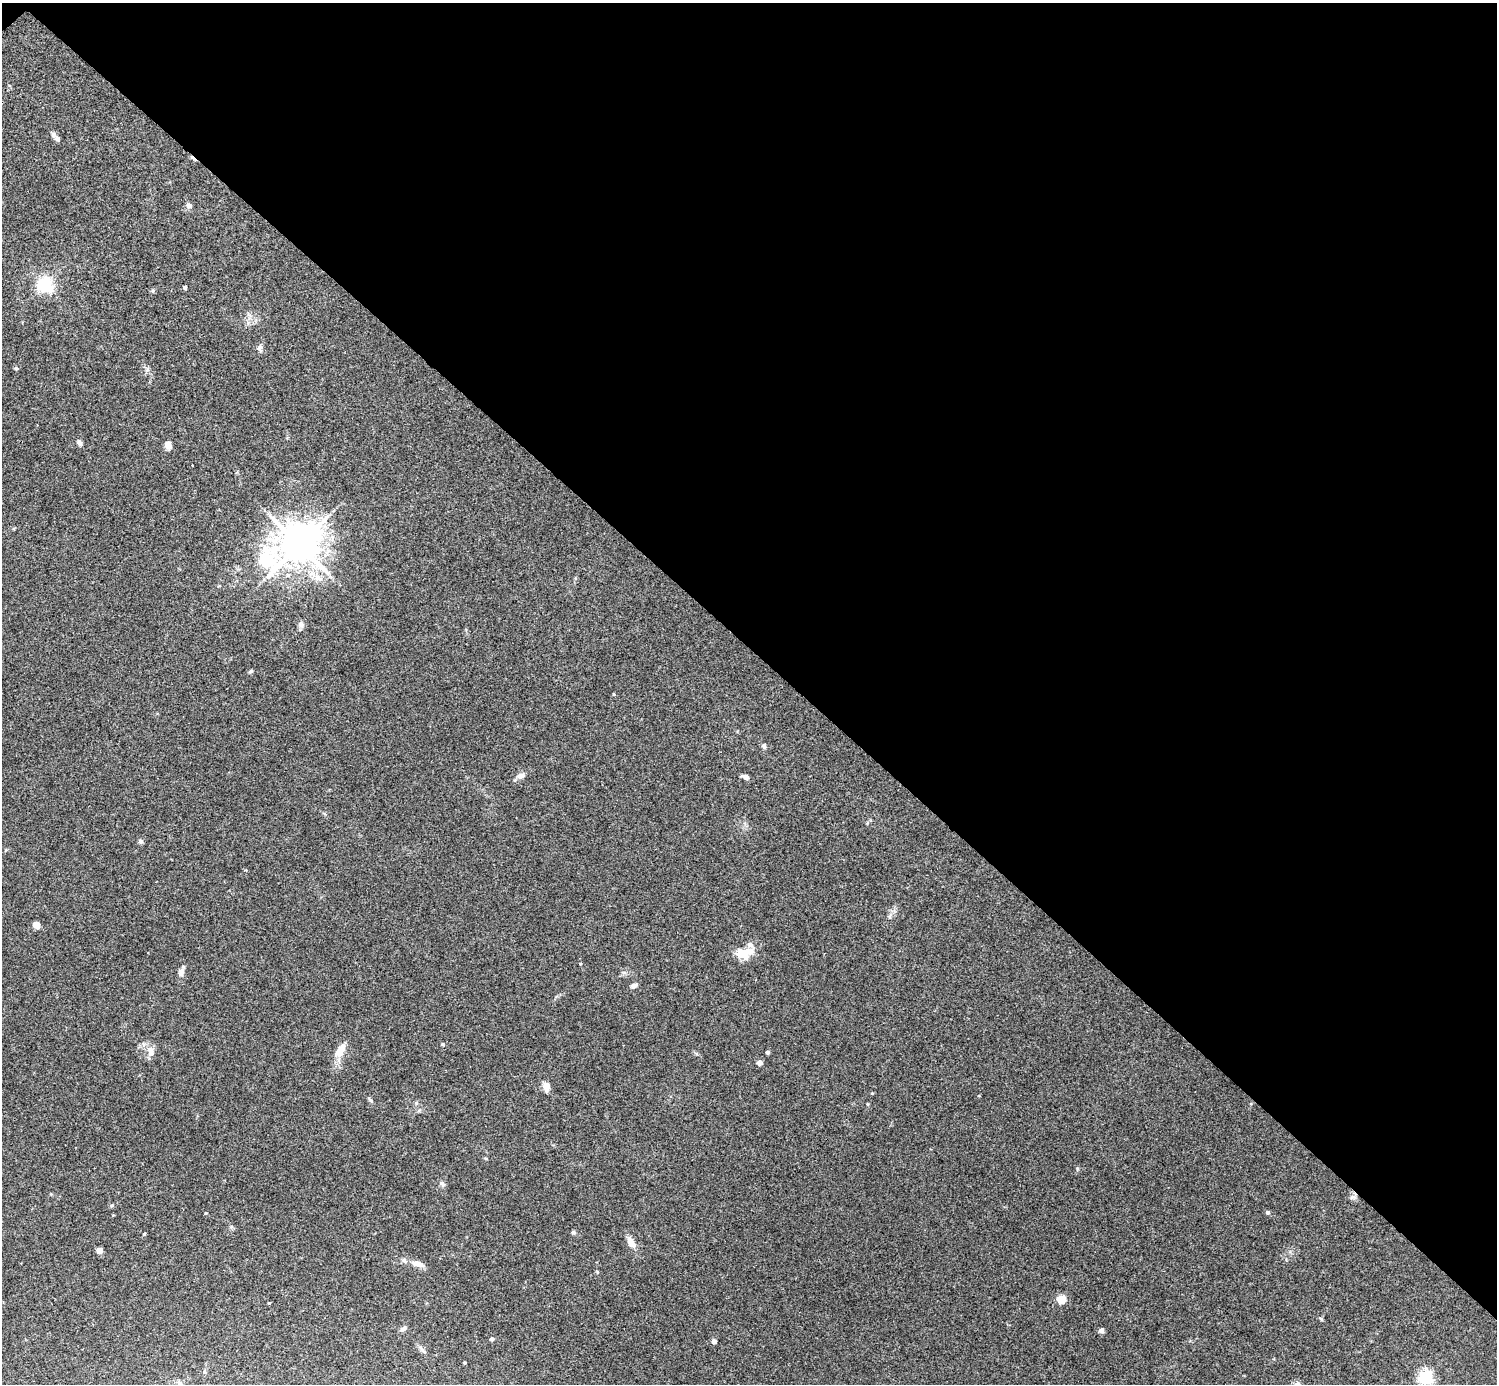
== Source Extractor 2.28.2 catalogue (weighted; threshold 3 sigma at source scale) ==
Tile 3 of 4 x 4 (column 3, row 1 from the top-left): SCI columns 2991-4485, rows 4304-5685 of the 5985 x 5985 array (HDU 1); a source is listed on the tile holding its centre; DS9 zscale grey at full resolution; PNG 1499 x 1386 px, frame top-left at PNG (2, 3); no overlay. Shown black and unused: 47% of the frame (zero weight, under 3 of 4 exposures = <1% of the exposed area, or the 3 px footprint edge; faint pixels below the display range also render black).
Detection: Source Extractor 2.28.2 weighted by HDU 2 'WHT'; one run over the whole footprint, this tile lists its part. Background 0.0348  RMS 0.0047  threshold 0.0211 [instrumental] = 3 sigma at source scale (4.5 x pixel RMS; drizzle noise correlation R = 1.50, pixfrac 1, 0.05/0.05 arcsec/px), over >= 5 px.
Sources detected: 61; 1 inside a brighter object's white glare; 1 cosmic-ray / hot-pixel residue — not listed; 3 inside a brighter listed object's ellipse — not listed separately; the other 56 listed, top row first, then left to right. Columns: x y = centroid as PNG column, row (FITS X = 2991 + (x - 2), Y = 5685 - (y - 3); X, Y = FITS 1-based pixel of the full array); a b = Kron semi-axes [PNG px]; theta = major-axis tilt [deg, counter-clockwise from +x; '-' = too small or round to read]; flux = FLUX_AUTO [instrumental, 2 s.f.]
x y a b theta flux
53 135 8 7 - 1.4
189 206 7 7 - 1.6
45 284 6 6 - 130
185 287 4 4 - 0.93
153 290 6 4 20 0.61
249 315 10 3 -50 0.98
260 348 11 6 -85 1.5
16 368 5 4 - 0.57
79 442 8 6 -49 1.2
168 446 9 7 -62 2.6
299 545 14 13 - 1200
266 560 10 8 81 52
318 578 14 9 -21 4.2
301 625 9 7 -45 1.5
251 671 5 4 - 0.72
614 694 4 3 - 0.36
764 746 7 5 -70 1.2
521 775 11 7 11 2.5
745 777 8 5 -20 1.7
141 841 6 5 - 1.2
890 916 7 4 71 0.85
36 925 5 5 - 4.8
742 952 19 13 -19 7.6
181 972 10 7 81 2.2
634 985 7 5 27 1.8
442 1044 4 4 - 0.47
340 1050 22 10 58 6
150 1052 17 10 -77 3.5
767 1052 4 4 - 1.1
759 1063 5 4 - 3
546 1086 9 7 -85 3.6
370 1100 8 4 -39 0.77
867 1104 5 3 - 0.44
1077 1168 5 3 - 0.46
442 1184 10 6 -32 1.2
1352 1197 9 5 25 1.3
112 1205 5 5 - 0.76
1268 1212 5 5 - 0.9
206 1213 4 3 - 0.38
573 1232 5 4 - 0.92
144 1234 4 3 - 0.48
631 1243 14 7 -55 4.4
99 1251 5 4 - 3.1
417 1264 17 7 -16 3.7
1061 1299 5 5 - 19
269 1303 3 3 - 0.42
1321 1319 5 4 - 0.62
403 1329 9 5 32 1.3
1101 1331 5 4 - 2.2
492 1339 4 4 - 1.2
714 1341 4 4 - 2.2
422 1350 17 4 -47 1.5
464 1363 3 3 - 0.49
1425 1377 6 5 - 99
179 1383 9 6 -39 1.3
1297 1384 8 7 - 1.4
Isophote crosses this tile's border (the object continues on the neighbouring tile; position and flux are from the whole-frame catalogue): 1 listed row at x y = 1297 1384